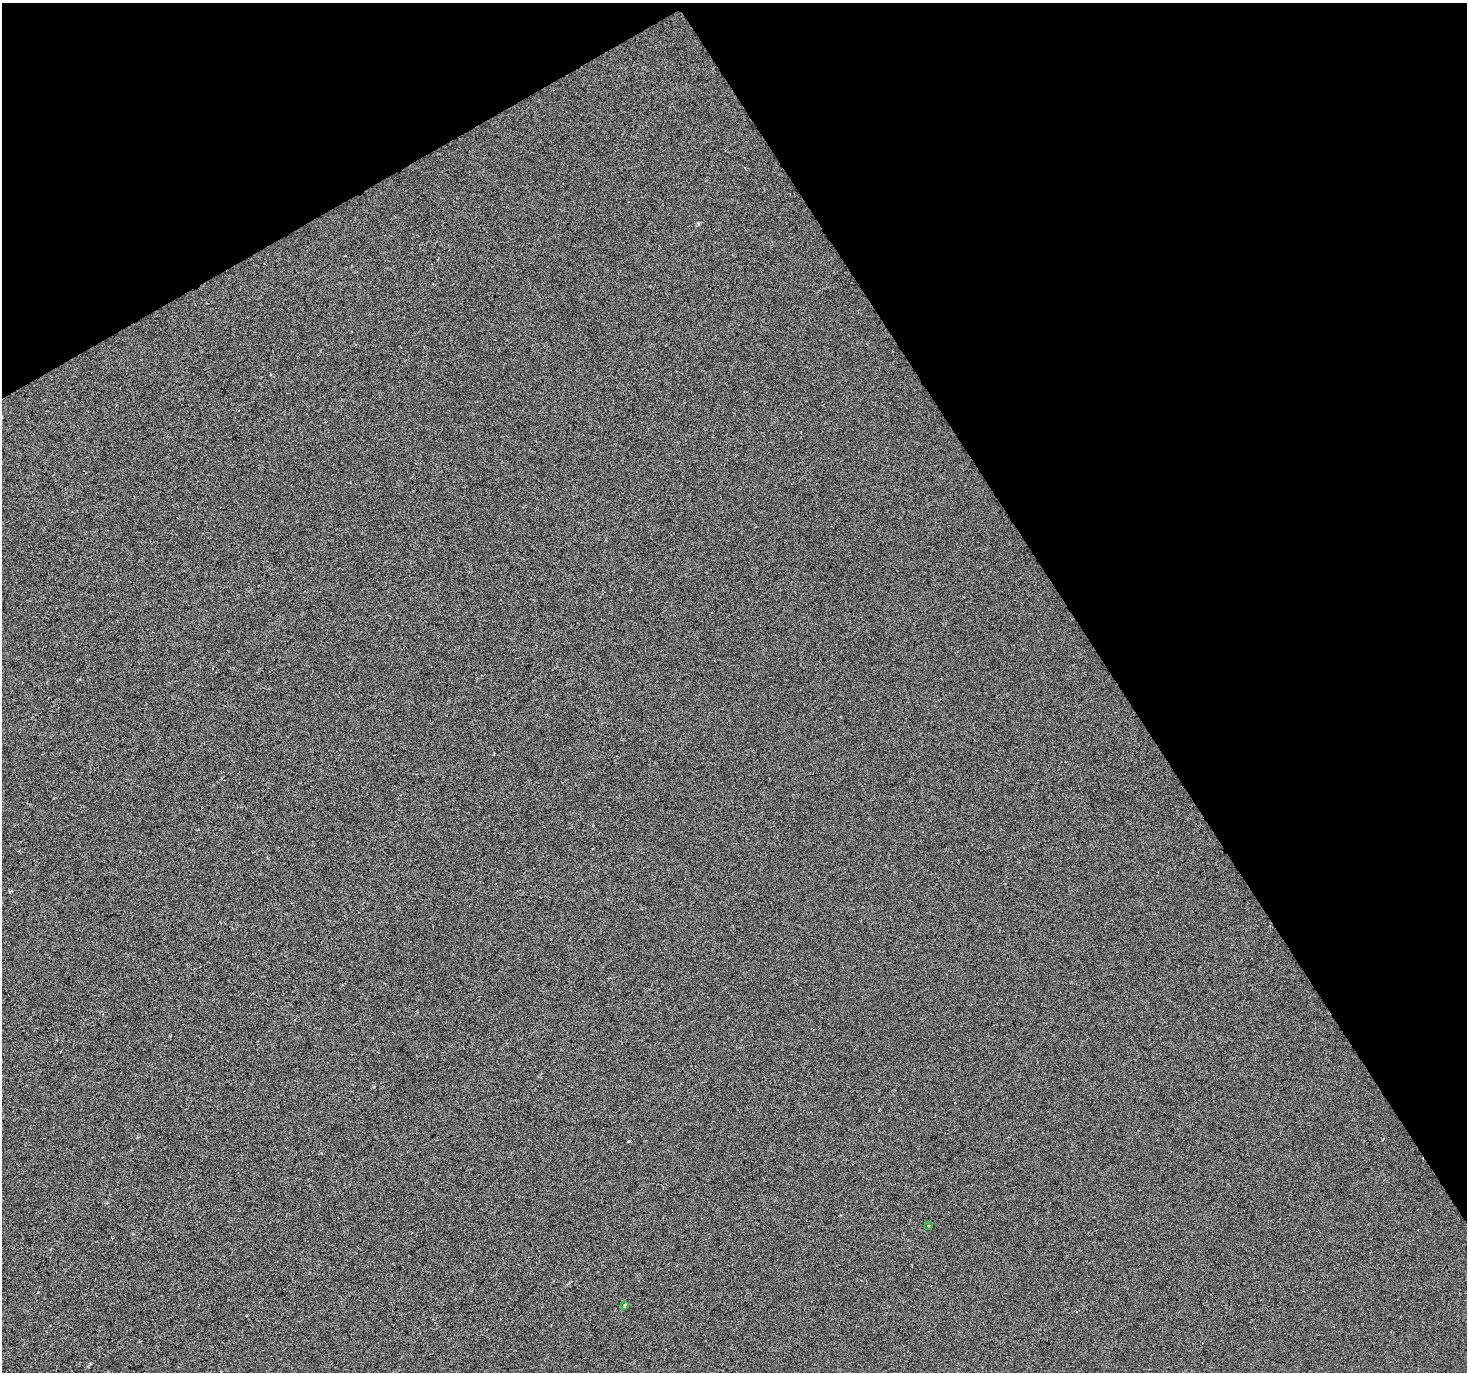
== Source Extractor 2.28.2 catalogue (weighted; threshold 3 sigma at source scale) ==
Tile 3 of 4 x 4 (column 3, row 1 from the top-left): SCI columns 2933-4397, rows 4282-5651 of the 5862 x 5765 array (HDU 1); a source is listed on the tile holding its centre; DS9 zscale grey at full resolution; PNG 1469 x 1374 px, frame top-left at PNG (2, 3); each listed source drawn as its Kron ellipse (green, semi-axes under 4 px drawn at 4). Shown black and unused: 31% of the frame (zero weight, under 2 of 3 exposures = <1% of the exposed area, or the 3 px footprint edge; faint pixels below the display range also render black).
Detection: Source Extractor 2.28.2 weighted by HDU 2 'WHT'; one run over the whole footprint, this tile lists its part. Background -2.36e-04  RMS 0.0042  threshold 0.0188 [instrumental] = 3 sigma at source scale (4.5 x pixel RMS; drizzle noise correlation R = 1.50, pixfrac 1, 0.0396/0.0396 arcsec/px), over >= 5 px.
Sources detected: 4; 2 cosmic-ray / hot-pixel residue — neither listed nor drawn; the other 2 listed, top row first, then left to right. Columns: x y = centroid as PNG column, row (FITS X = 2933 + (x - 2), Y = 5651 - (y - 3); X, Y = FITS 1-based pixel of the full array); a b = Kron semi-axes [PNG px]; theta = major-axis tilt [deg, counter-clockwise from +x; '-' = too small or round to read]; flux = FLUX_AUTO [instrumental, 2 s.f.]
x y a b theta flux
928 1225 4 3 - 0.48
624 1306 4 3 - 0.43